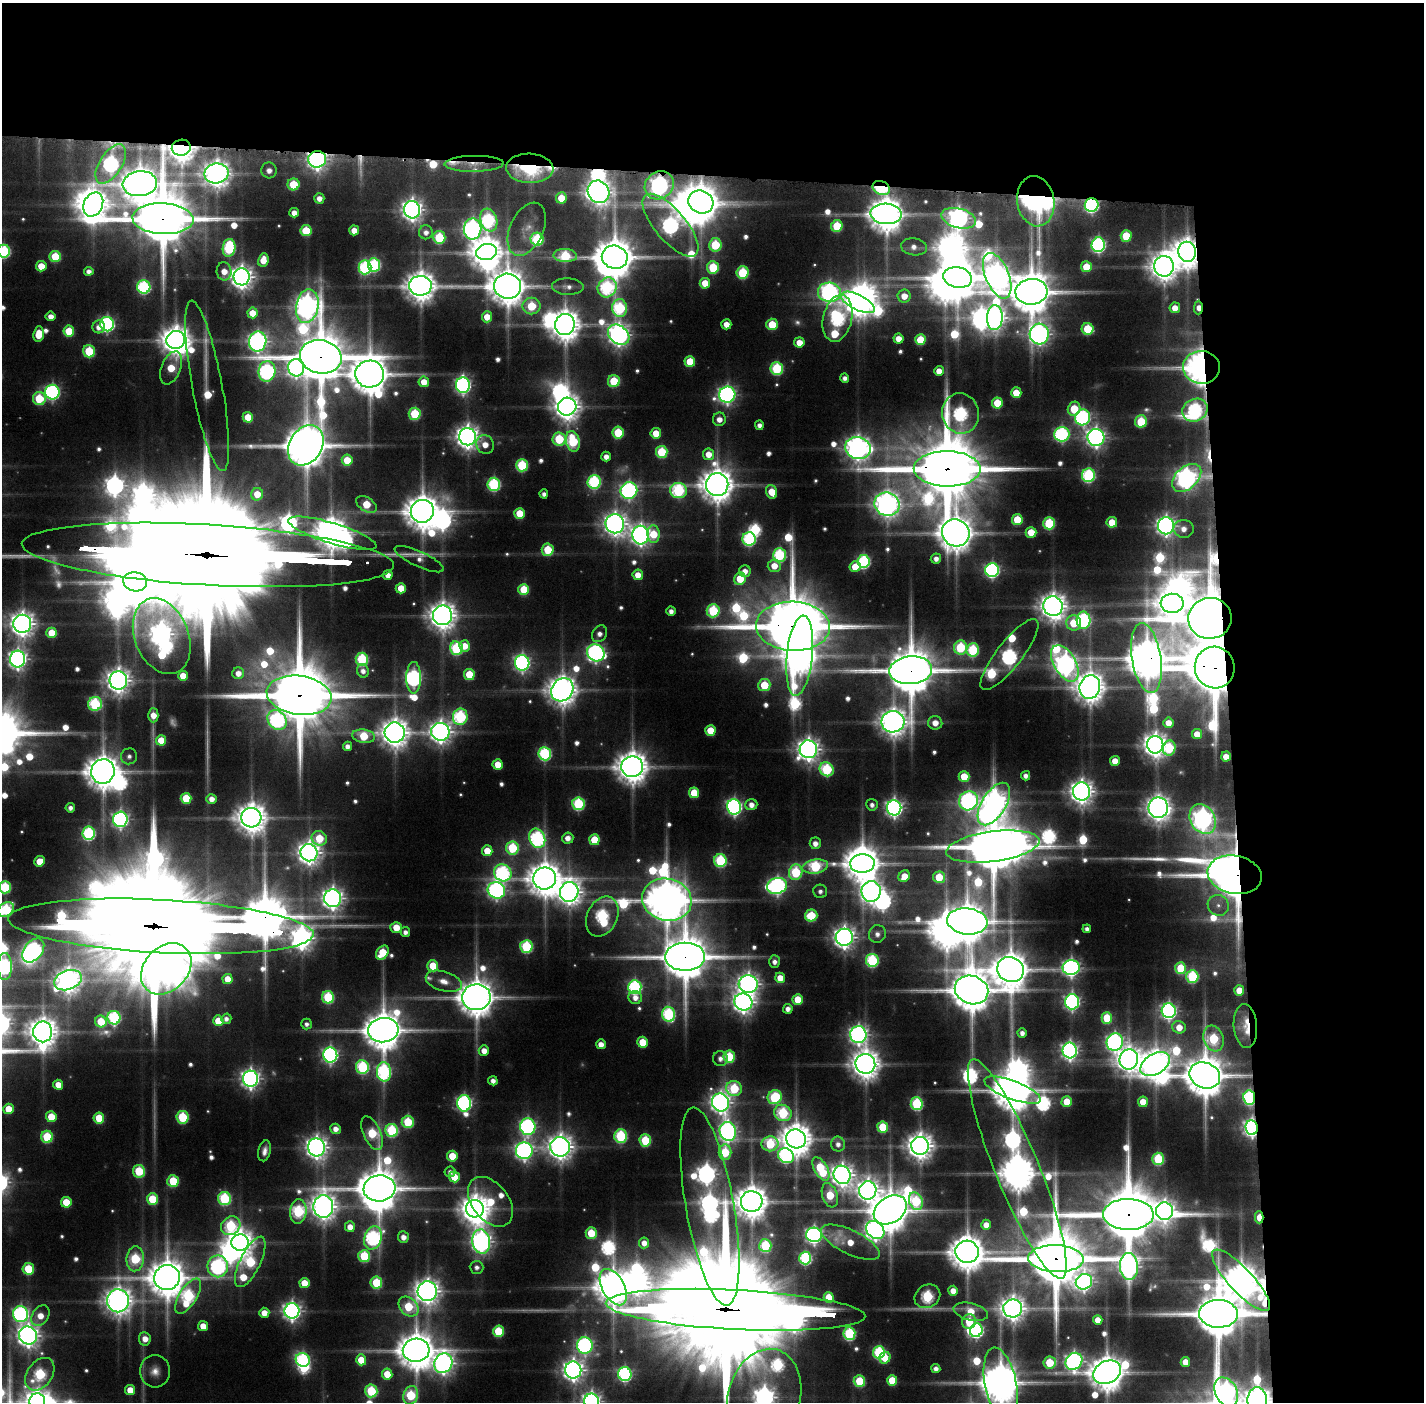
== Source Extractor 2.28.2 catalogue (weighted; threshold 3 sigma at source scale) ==
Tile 3 of 3 x 3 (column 3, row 1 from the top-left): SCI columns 2845-4266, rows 2831-4230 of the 4268 x 4256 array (HDU 1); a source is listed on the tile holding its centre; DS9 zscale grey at full resolution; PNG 1426 x 1404 px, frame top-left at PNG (2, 3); each listed source drawn as its Kron ellipse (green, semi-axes under 4 px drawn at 4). Shown black and unused: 24% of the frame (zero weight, under 3 of 6 exposures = <1% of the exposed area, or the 3 px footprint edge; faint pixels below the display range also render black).
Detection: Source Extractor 2.28.2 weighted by HDU 2 'WHT'; one run over the whole footprint, this tile lists its part. Background 0.0904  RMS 0.0074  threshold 0.0303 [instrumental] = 3 sigma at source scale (4.09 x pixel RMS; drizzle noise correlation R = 1.36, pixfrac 0.8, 0.05/0.05 arcsec/px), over >= 5 px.
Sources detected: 666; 43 too faint to see at this stretch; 33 inside a brighter object's white glare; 1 cosmic-ray / hot-pixel residue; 5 long thin detections or spike segments (spike, bleed or trail) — neither listed nor drawn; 11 inside a brighter listed object's ellipse — not listed separately; of the other 573, all 500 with FLUX_AUTO >= 5.01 (the completeness limit of this list) listed and drawn (73 fainter detections not listed), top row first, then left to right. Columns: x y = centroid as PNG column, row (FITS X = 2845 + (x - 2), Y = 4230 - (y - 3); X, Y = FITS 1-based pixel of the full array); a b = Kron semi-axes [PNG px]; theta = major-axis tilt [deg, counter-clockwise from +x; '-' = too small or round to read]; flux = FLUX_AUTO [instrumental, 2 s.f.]
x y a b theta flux
181 148 9 8 - 1900
317 159 9 8 - 760
111 164 22 11 57 330
474 164 29 8 1 17
530 168 23 14 -3 120
269 170 8 7 - 9.3
217 173 12 10 10 1500
140 184 17 12 5 3000
293 184 6 6 - 53
659 185 15 13 36 560
881 188 9 6 -25 78
598 192 11 10 - 1300
319 198 5 5 - 9.1
561 198 6 5 - 28
1036 201 25 18 -81 420
701 202 13 11 -25 3100
93 204 12 9 65 1800
1092 205 7 6 - 260
412 210 8 8 - 860
294 213 5 4 - 11
886 214 15 10 -4 3000
959 218 17 9 -15 690
163 219 30 15 -3 9800
489 220 11 8 -71 160
670 225 39 15 -50 440
837 226 6 5 - 57
473 229 10 9 - 580
527 229 28 16 65 13
354 230 5 5 - 14
306 231 5 5 - 50
426 232 7 7 - 7
1126 236 6 5 - 41
439 237 6 6 - 83
537 239 6 6 - 120
715 245 6 6 - 70
1098 245 7 6 - 280
914 247 13 8 -8 7.7
229 248 9 6 82 130
4 251 6 6 - 140
487 252 11 8 12 2300
1187 252 10 9 - 2000
565 256 12 6 -3 78
55 257 5 5 - 55
615 257 13 11 -17 4100
263 260 7 5 79 17
374 265 7 6 - 140
41 266 5 5 - 23
1164 266 10 9 - 1700
365 267 7 6 - 160
713 267 6 6 - 66
1086 267 5 5 - 29
89 271 4 4 - 6.2
224 271 9 7 -83 13
743 272 6 6 - 88
997 276 24 11 -67 1500
242 277 8 8 - 1100
958 277 14 10 -9 4200
705 283 5 5 - 24
420 286 11 10 - 2000
508 286 13 12 - 3300
144 287 6 6 - 160
568 287 16 8 -2 7.8
607 287 10 9 - 180
829 292 11 9 -4 540
1031 292 16 13 6 5100
904 296 6 6 - 16
858 302 18 7 -26 1500
307 306 17 11 79 1200
531 306 9 8 - 62
620 308 9 7 -84 130
1175 308 5 5 - 13
1198 308 7 4 89 11
252 313 5 5 - 21
51 316 5 5 - 9.4
487 317 5 5 - 19
838 318 23 14 77 290
995 318 12 8 87 810
107 324 7 6 - 260
726 324 5 5 - 13
772 324 5 5 - 42
565 325 10 9 - 2100
99 327 6 6 - 8.6
1088 329 6 6 - 53
69 331 5 5 - 41
39 334 7 5 82 27
1039 334 10 9 - 750
619 335 12 9 -39 850
898 338 5 5 - 13
176 340 9 9 - 1800
920 340 5 5 - 45
258 341 10 8 79 600
799 342 5 5 - 17
89 351 6 6 - 67
321 357 21 16 -13 8600
690 361 5 5 - 39
1201 367 18 16 -6 1200
171 368 17 9 68 40
296 368 8 8 - 450
777 368 6 6 - 110
267 371 10 8 85 310
939 371 5 4 - 12
370 374 14 13 - 3900
845 378 5 4 - 5.7
614 381 6 6 - 62
424 382 5 5 - 18
463 385 8 7 - 400
207 386 87 15 -79 58
52 392 7 7 - 280
1016 393 5 5 - 30
727 395 8 8 - 490
39 399 6 6 - 63
997 403 5 5 - 38
567 407 9 9 - 1500
1074 409 7 6 - 40
1195 410 13 11 25 240
961 413 20 18 -76 240
415 414 6 6 - 77
248 417 5 5 - 30
1083 417 8 7 - 280
719 419 7 6 - 10
1141 421 6 6 - 55
759 425 5 4 - 6
618 433 6 5 - 57
656 433 5 5 - 26
1062 434 7 7 - 250
467 437 8 8 - 1100
1096 437 8 8 - 690
559 439 7 6 - 74
573 441 10 7 -77 110
485 444 10 8 -60 14
306 445 21 16 58 5700
858 448 13 11 -15 1300
662 452 6 6 - 71
708 454 5 5 - 16
606 456 5 4 - 8.6
347 460 5 5 - 33
522 465 6 6 - 91
947 469 33 17 -1 16000
1088 475 7 6 - 170
1187 478 17 11 42 750
594 482 7 6 - 170
494 484 6 6 - 170
717 485 11 11 - 2500
678 490 8 7 - 160
629 491 8 8 - 370
772 492 7 5 -70 28
257 494 6 6 - 21
544 494 4 4 - 5.1
366 504 11 7 -32 43
887 504 12 11 - 1300
422 511 12 11 - 3000
519 513 5 5 - 33
1017 520 5 5 - 44
1112 522 5 5 - 29
1049 523 6 6 - 85
615 524 9 9 - 1000
1166 526 8 8 - 700
1184 529 10 9 - 10
1031 532 5 5 - 25
332 533 46 10 -17 2800
956 533 14 13 - 2900
653 534 9 6 -86 34
641 535 9 8 - 730
749 539 7 6 - 180
548 550 6 6 - 49
208 555 186 30 -3 120000
779 555 6 6 - 150
419 559 27 7 -25 8
936 559 5 5 - 7
863 561 6 6 - 180
774 566 6 6 - 18
855 567 5 5 - 22
992 570 7 6 - 270
745 571 6 6 - 10
388 575 5 4 - 11
638 575 5 5 - 14
740 579 6 5 - 37
135 582 12 9 -11 3900
401 588 5 5 - 24
524 589 5 5 - 52
1172 603 11 9 1 1800
1053 606 10 9 - 1500
671 611 4 4 - 6.7
713 611 6 6 - 110
442 615 10 9 - 1600
1210 618 21 20 - 9200
1083 620 8 7 - 250
1074 623 7 7 - 41
22 624 9 9 - 1200
793 626 37 24 -3 13000
52 633 5 5 - 34
599 634 9 7 57 7.7
162 636 39 27 -68 1200
464 646 6 5 - 19
960 647 7 6 - 90
456 648 7 6 - 120
973 650 7 6 - 110
596 653 9 8 - 470
1009 654 44 12 52 440
800 656 40 13 84 2300
1146 658 35 14 -81 3900
18 659 8 7 - 660
362 659 6 6 - 110
522 663 8 7 - 390
1065 663 20 11 -60 970
1215 668 21 20 - 11000
911 670 21 14 4 7100
363 671 7 5 -67 6.9
238 673 6 6 - 11
469 674 5 5 - 42
183 676 5 5 - 19
414 678 16 7 89 360
118 680 9 9 - 1200
764 685 6 6 - 48
1090 687 12 10 72 2100
562 690 12 10 54 1900
299 695 33 19 -8 15000
95 704 7 6 - 150
153 715 7 5 -90 14
460 717 8 7 - 170
277 720 11 8 -48 220
893 722 11 10 - 1500
935 723 7 6 - 14
1168 723 5 5 - 14
710 730 5 5 - 31
440 732 9 9 - 930
395 733 10 10 - 1700
1197 734 5 5 - 19
364 736 11 6 -8 53
161 740 5 5 - 29
1155 745 9 8 - 1200
347 746 4 4 - 7.4
1169 748 7 6 - 75
808 749 9 8 - 1100
545 754 6 6 - 170
129 756 8 8 - 5.4
1226 757 5 5 - 16
1115 761 5 5 - 17
498 764 5 5 - 21
632 767 11 10 - 2400
827 769 7 6 - 130
103 771 12 11 - 2800
1026 776 4 4 - 6.6
964 777 5 5 - 32
1081 791 9 8 - 1200
694 793 5 5 - 40
186 798 5 5 - 46
212 799 5 5 - 9.1
968 801 10 9 - 410
578 804 6 6 - 130
994 804 24 12 58 1400
751 805 6 5 - 9.1
872 805 6 5 - 5.5
734 807 8 7 - 370
70 808 5 4 - 5.7
894 808 7 7 - 530
1158 808 10 10 - 1200
251 818 10 9 - 2000
120 819 7 7 - 410
1203 819 16 12 -59 870
89 833 6 6 - 180
319 838 8 7 - 42
537 838 10 7 -69 240
568 838 5 5 - 9.2
594 840 5 5 - 38
815 843 6 5 - 8.7
993 846 47 15 7 8600
512 848 6 6 - 93
487 851 5 5 - 25
309 853 9 8 - 1100
39 861 5 5 - 16
720 861 6 6 - 120
862 863 12 9 3 2900
815 867 13 7 8 110
796 872 8 6 74 99
503 873 9 8 - 230
1235 875 27 19 -10 5900
904 876 6 5 - 18
939 877 6 6 - 41
545 878 11 11 - 2800
777 886 10 8 16 430
5 887 6 6 - 89
496 890 9 8 - 410
820 891 7 6 - 5
871 891 10 9 - 920
569 892 10 9 - 1200
333 898 9 8 - 910
667 900 25 21 -15 4900
1218 905 11 10 - 6.9
6 909 9 6 39 130
811 916 6 6 - 55
602 917 21 15 65 200
967 921 20 13 -7 4000
161 926 153 26 -3 91000
396 927 6 5 - 24
1087 929 4 4 - 5.7
405 932 5 5 - 5.8
877 934 9 8 - 7.2
844 937 8 8 - 920
526 946 6 6 - 120
33 950 13 9 51 280
382 953 8 5 56 45
685 957 20 14 1 6500
872 960 6 6 - 140
774 962 6 5 - 6.5
433 966 5 5 - 37
5 967 13 7 90 250
1071 968 8 7 - 470
1181 968 6 5 - 53
166 969 28 22 46 1700
1010 970 14 12 -31 3300
1192 976 6 6 - 120
780 978 5 5 - 19
228 979 5 5 - 18
68 980 14 9 20 1300
444 981 18 9 -16 14
748 984 9 8 - 870
635 987 7 6 - 210
972 990 17 14 -20 5000
1239 990 5 5 - 22
328 997 6 6 - 92
476 997 14 13 - 3500
635 998 7 6 - 9.3
798 999 5 5 - 31
743 1002 9 8 - 910
1072 1002 7 7 - 370
788 1009 5 4 - 7.3
1169 1011 7 7 - 400
668 1014 7 6 - 170
114 1018 7 6 - 160
1107 1018 6 5 - 51
226 1019 5 5 - 5.3
101 1021 6 5 - 35
218 1021 5 5 - 27
306 1024 5 5 - 5.1
1245 1026 22 11 -85 25
1179 1027 7 6 - 18
383 1030 15 12 6 3700
43 1032 10 9 - 1900
1022 1033 4 4 - 6.7
858 1035 8 8 - 600
1213 1039 13 10 -71 95
642 1042 5 5 - 31
1115 1042 9 8 - 460
601 1044 5 4 - 11
1070 1050 8 7 - 510
484 1051 5 5 - 12
330 1055 7 7 - 380
729 1057 6 5 - 71
720 1059 7 7 - 6.6
1129 1059 10 9 - 1300
865 1064 10 10 - 1800
1155 1064 16 10 32 2100
362 1067 7 6 - 150
384 1072 9 7 -87 220
1205 1075 16 12 -23 4600
250 1079 8 7 - 660
493 1081 5 4 - 7.1
58 1085 5 5 - 17
734 1089 8 7 - 91
1012 1090 30 9 -20 4000
775 1097 7 7 - 100
1249 1098 7 6 - 190
1067 1102 5 5 - 32
1143 1102 5 5 - 23
464 1103 8 7 - 340
720 1103 9 8 - 800
917 1104 6 6 - 120
9 1109 5 5 - 28
783 1113 9 8 - 120
51 1117 5 5 - 30
182 1117 6 6 - 89
99 1118 5 5 - 39
408 1122 6 6 - 75
528 1127 8 7 - 330
883 1127 5 5 - 52
1252 1127 7 6 - 520
335 1129 5 5 - 9
392 1130 6 6 - 120
728 1131 9 8 - 480
372 1133 18 8 -66 83
621 1136 6 6 - 140
47 1137 6 6 - 77
796 1139 10 9 - 2200
645 1140 6 6 - 70
770 1144 8 7 - 81
838 1144 7 7 - 7
920 1146 9 9 - 1500
316 1147 9 8 - 930
560 1147 10 9 - 1300
265 1151 10 6 77 7
524 1151 8 8 - 530
725 1152 8 6 -90 56
452 1156 5 5 - 35
786 1156 8 7 - 220
1158 1159 6 6 - 94
821 1169 13 6 -60 86
1017 1169 118 22 -68 4000
139 1171 6 6 - 70
450 1172 5 5 - 5.2
842 1175 9 8 - 1000
454 1177 5 5 - 30
173 1181 6 6 - 63
379 1188 16 13 6 5100
868 1190 9 8 - 950
830 1195 12 7 -71 50
224 1198 6 6 - 130
152 1199 6 5 - 52
752 1201 11 10 - 2600
916 1201 9 6 -69 92
66 1202 5 5 - 37
490 1202 28 18 -52 62
710 1206 100 24 -80 1100
323 1207 11 10 - 1500
475 1209 9 8 - 1700
890 1210 18 13 34 3900
298 1211 12 8 84 140
1165 1211 9 8 - 770
1128 1214 25 15 -1 12000
1259 1217 6 4 89 21
986 1225 5 5 - 13
231 1226 10 9 - 110
350 1227 5 5 - 12
875 1230 10 8 -42 740
591 1233 6 5 - 44
814 1235 8 7 - 450
403 1237 6 5 - 8.7
373 1238 12 8 73 250
240 1242 8 8 - 1400
481 1242 12 9 -80 780
850 1242 32 12 -26 28
644 1243 5 5 - 10
765 1246 6 6 - 100
967 1252 12 11 - 2900
364 1256 6 6 - 82
805 1258 6 6 - 160
135 1259 12 8 85 90
1056 1259 28 13 -2 13000
250 1262 28 10 64 130
218 1266 11 10 - 300
1129 1266 13 9 -87 790
477 1267 7 6 - 5.1
28 1269 6 5 - 58
167 1278 13 12 - 3600
1241 1280 40 12 -47 2700
1084 1282 8 7 - 490
304 1283 5 5 - 23
376 1283 6 5 - 65
613 1287 20 11 -61 3000
427 1291 10 9 - 1300
953 1291 5 4 - 12
188 1296 20 8 58 160
927 1296 13 11 31 140
829 1297 5 5 - 42
118 1301 11 11 - 1600
408 1306 11 8 -45 61
1013 1308 9 9 - 1200
736 1310 130 20 -3 80000
292 1311 7 7 - 600
971 1312 17 8 -13 26
264 1313 5 5 - 15
21 1314 8 7 - 310
1218 1314 19 14 -2 6300
40 1316 11 8 55 16
1098 1320 5 4 - 16
969 1322 7 7 - 36
203 1326 5 5 - 17
976 1330 7 6 - 260
498 1331 5 5 - 62
849 1334 6 6 - 140
28 1336 9 8 - 1000
145 1339 7 6 - 12
585 1345 8 8 - 340
416 1350 13 11 3 3400
879 1352 6 6 - 130
885 1358 6 5 - 32
303 1360 7 6 - 200
361 1360 5 5 - 26
1074 1361 9 8 - 540
1185 1362 5 5 - 18
443 1363 10 9 - 840
1050 1363 6 6 - 53
936 1369 4 4 - 6.7
573 1370 8 8 - 880
155 1371 16 15 - 12
1107 1372 14 11 28 3100
40 1374 18 12 54 120
387 1374 5 5 - 24
625 1374 7 6 - 240
892 1380 5 5 - 37
859 1381 6 5 - 63
1001 1384 37 16 -79 4000
130 1390 5 5 - 20
371 1391 6 6 - 86
1226 1392 15 11 -61 680
411 1395 9 7 72 85
764 1397 49 36 75 1100
37 1401 8 8 - 1000
591 1401 8 7 - 660
1257 1402 15 10 -86 2100
Overlapping masked pixels (flux is a lower limit): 42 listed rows (the first 20) at x y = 181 148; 317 159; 111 164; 474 164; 530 168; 659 185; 881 188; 1036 201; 701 202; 1092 205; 163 219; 1187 252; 1198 308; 321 357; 1201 367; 1195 410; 947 469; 1187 478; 208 555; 1210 618
Isophote crosses this tile's border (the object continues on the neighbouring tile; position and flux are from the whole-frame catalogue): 14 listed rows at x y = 4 251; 208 555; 5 887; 6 909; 5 967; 155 1371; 1107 1372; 1001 1384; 1226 1392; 411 1395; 764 1397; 37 1401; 591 1401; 1257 1402